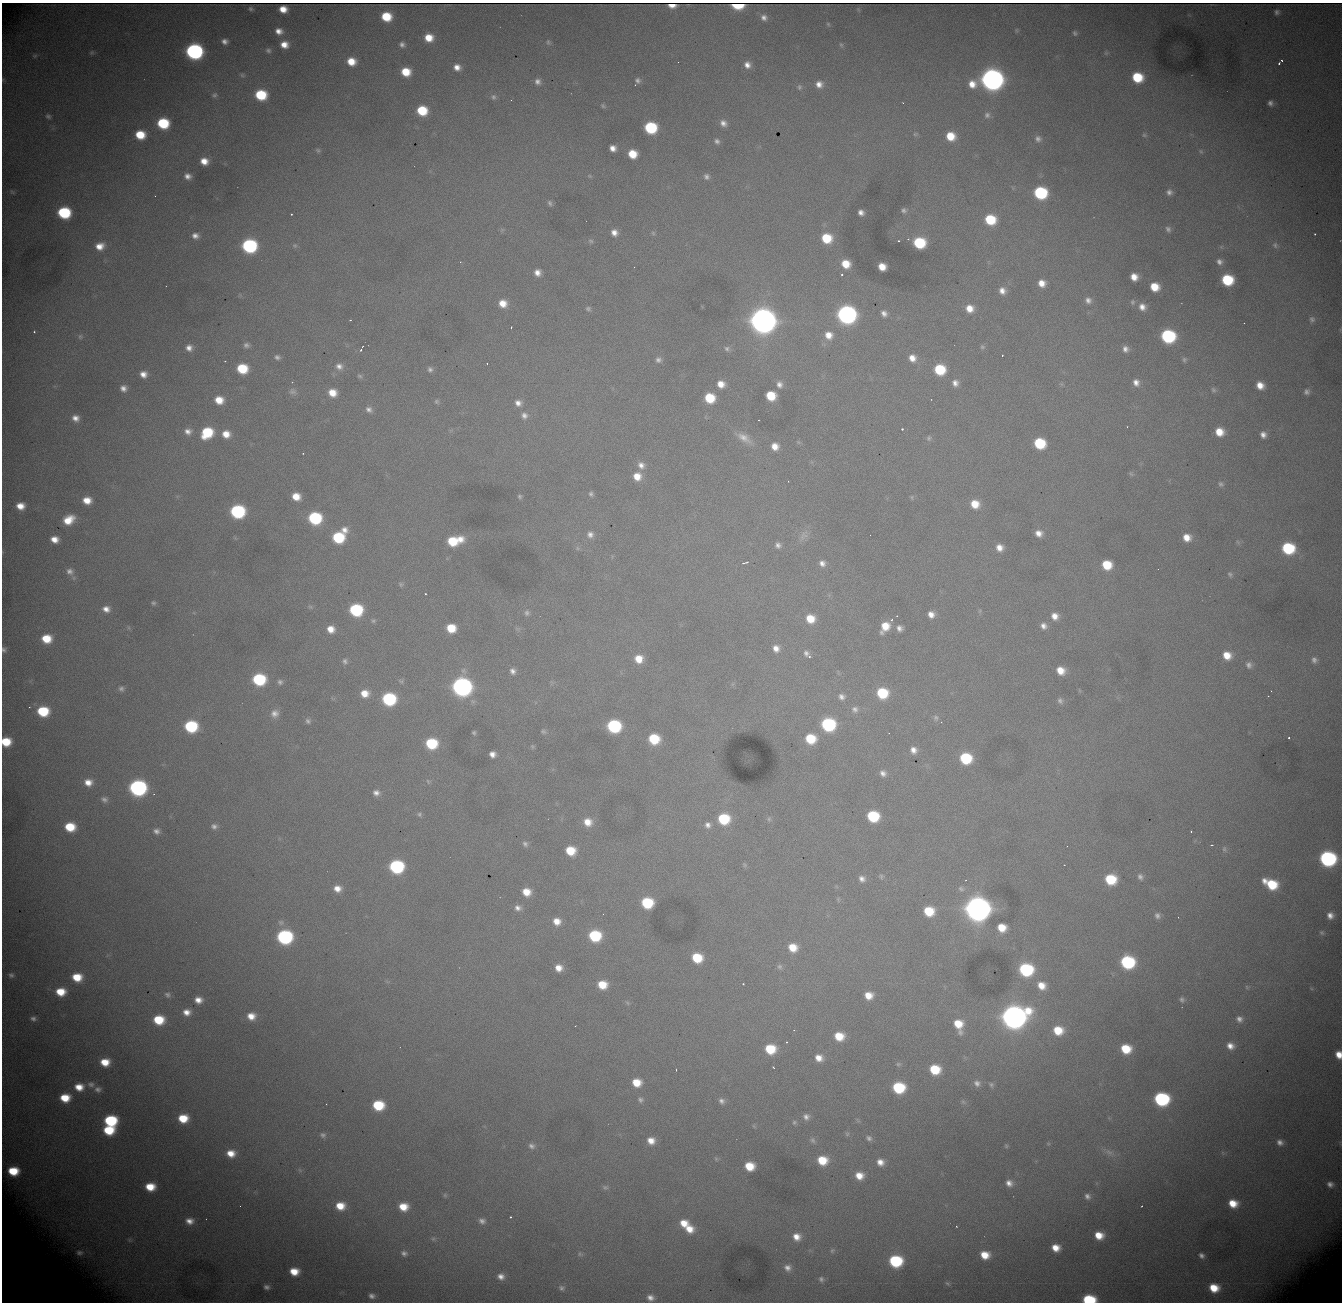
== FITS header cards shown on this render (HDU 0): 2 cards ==
NAXIS1  = 1340
NAXIS2  = 1300

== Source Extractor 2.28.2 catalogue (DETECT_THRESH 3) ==
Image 1340 x 1300 px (HDU 0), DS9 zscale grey, 1 PNG px = 1 image px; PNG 1344 x 1304 px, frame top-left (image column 1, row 1300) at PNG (2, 3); no overlay
Background 3130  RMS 33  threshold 98.6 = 3 sigma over >= 5 px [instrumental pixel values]
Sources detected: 420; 1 with non-positive FLUX_AUTO (blend fragments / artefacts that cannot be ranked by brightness) is not listed; the other 419 listed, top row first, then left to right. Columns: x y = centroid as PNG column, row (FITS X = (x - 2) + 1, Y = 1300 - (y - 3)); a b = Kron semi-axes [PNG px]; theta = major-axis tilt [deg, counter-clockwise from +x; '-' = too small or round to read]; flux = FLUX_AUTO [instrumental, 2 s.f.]
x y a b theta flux
737 5 9 5 -6 6.7e+04
251 9 4 3 - 3.3e+03
283 9 7 6 - 2.5e+04
1277 12 5 5 - 6.1e+03
386 17 8 7 - 7.8e+04
764 18 8 8 - 1.2e+04
828 24 5 5 - 3.0e+03
1016 30 6 4 -90 2.8e+03
279 31 7 6 - 1.7e+04
1075 33 6 5 - 4.7e+03
429 38 8 7 - 4.0e+04
225 41 6 5 - 1.1e+04
548 42 8 6 -66 4.8e+03
284 45 8 7 - 2.6e+04
402 45 5 5 - 7.4e+03
841 45 7 5 -62 4.0e+03
268 50 7 6 - 5.8e+03
194 51 10 9 - 7.4e+05
92 53 6 6 - 3.9e+03
1106 53 5 5 - 3.4e+03
35 56 7 5 2 4.0e+03
1282 60 3 2 - 5.4e+03
351 61 8 7 - 4.1e+04
678 62 2 2 - 2.3e+03
1279 63 4 3 - 3.4e+03
747 65 9 8 - 1.8e+04
457 67 8 7 - 1.9e+04
406 72 8 7 - 5.6e+04
242 75 7 5 -16 4.2e+03
1137 77 9 8 - 1.0e+05
992 79 12 10 5 2.5e+06
637 81 9 7 66 8.3e+03
538 82 8 8 - 1.2e+04
819 84 9 8 - 1.9e+04
799 87 7 7 - 6.5e+03
215 95 7 6 - 5.4e+03
261 95 9 8 - 1.3e+05
493 97 8 7 - 7.0e+03
511 100 3 2 - 1.0e+03
903 103 2 2 - 1.4e+03
1270 103 8 7 - 9.3e+03
603 106 8 5 -38 4.8e+03
422 110 8 8 - 9.1e+04
987 115 8 7 - 8.0e+03
48 116 7 6 - 5.6e+03
163 123 9 8 - 1.4e+05
723 123 9 7 -34 1.4e+04
650 128 9 8 - 1.9e+05
915 134 7 5 2 4.0e+03
140 135 8 7 - 6.6e+04
1144 135 7 5 -16 4.0e+03
950 136 8 8 - 5.2e+04
1038 139 9 8 - 1.1e+04
717 141 7 6 - 7.4e+03
613 148 6 6 - 1.6e+04
318 150 7 6 - 4.6e+03
1201 151 8 6 -49 5.4e+03
632 154 8 7 - 5.2e+04
204 161 8 7 - 2.8e+04
188 176 8 6 -14 1.4e+04
590 176 6 5 - 2.9e+03
706 177 7 6 - 7.7e+03
12 192 8 5 -27 3.8e+03
1169 192 8 8 - 1.1e+04
1040 193 9 8 - 2.4e+05
550 203 8 5 -65 5.5e+03
904 210 7 6 - 6.8e+03
861 212 6 5 - 1.2e+04
64 213 9 8 - 2.0e+05
291 214 2 2 - 1.9e+03
990 220 9 8 - 1.0e+05
1168 229 9 7 -61 7.9e+03
502 230 7 4 45 3.5e+03
614 233 7 6 - 1.6e+04
653 233 6 5 - 3.4e+03
1315 234 3 2 - 2.2e+03
195 236 8 7 - 1.3e+04
826 238 10 9 - 8.3e+04
591 241 7 5 -17 4.5e+03
899 241 3 2 - 2.4e+03
919 243 9 8 - 1.5e+05
295 245 7 7 - 4.6e+03
1275 245 9 7 -57 7.1e+03
100 246 10 8 15 2.8e+04
249 246 9 8 - 4.0e+05
1219 262 7 6 - 9.5e+03
846 264 8 7 - 4.6e+04
882 267 7 6 - 3.2e+04
537 273 8 7 - 1.8e+04
842 275 3 3 - 5.1e+03
1134 277 7 6 - 2.7e+04
1227 280 9 8 - 1.4e+05
1042 283 7 7 - 2.5e+04
1154 287 8 7 - 5.0e+04
1002 291 9 8 - 1.7e+04
1088 300 9 8 - 1.2e+04
1132 302 7 6 - 5.7e+03
503 303 9 8 - 3.3e+04
1142 307 9 8 - 1.9e+04
970 308 9 8 - 3.0e+04
588 309 7 6 - 5.6e+03
884 313 7 6 - 1.1e+04
846 314 10 9 - 1.2e+06
763 319 14 10 -79 4.6e+06
1312 319 8 7 - 6.7e+03
350 320 2 2 - 1.6e+03
1244 323 2 2 - 1.5e+03
511 328 3 2 - 8.0e+03
34 332 3 2 - 3.3e+03
829 335 10 9 - 2.7e+04
80 336 7 7 - 6.2e+03
1168 336 9 8 - 3.3e+05
246 345 7 6 - 7.8e+03
362 346 2 2 - 1.5e+03
982 347 7 6 - 4.7e+03
189 348 8 8 - 1.6e+04
727 349 7 7 - 6.3e+03
1125 349 7 7 - 1.2e+04
361 350 4 3 - 2.9e+03
1002 355 2 2 - 1.4e+03
277 357 7 6 - 6.9e+03
912 358 8 7 - 2.2e+04
658 360 8 8 - 9.6e+03
1184 360 7 6 - 5.1e+03
225 361 3 2 - 1.9e+03
487 364 2 2 - 2.0e+03
339 366 10 9 - 1.6e+04
242 369 8 7 - 9.6e+04
430 369 8 7 - 8.0e+03
940 369 8 8 - 1.2e+05
143 374 8 7 - 1.9e+04
360 376 8 5 -33 5.1e+03
1136 382 8 7 - 1.6e+04
955 383 8 7 - 1.4e+04
721 384 8 7 - 2.5e+04
779 384 9 7 -72 1.3e+04
1260 385 8 7 - 2.8e+04
123 388 7 7 - 1.4e+04
1213 390 8 6 -59 5.7e+03
293 391 11 9 -2 9.5e+03
1307 392 7 7 - 8.2e+03
332 393 9 8 - 3.6e+04
771 396 8 7 - 6.9e+04
710 398 8 8 - 8.3e+04
219 400 8 7 - 3.8e+04
437 401 7 6 - 5.2e+03
518 403 9 8 - 1.5e+04
369 409 9 7 -33 1.1e+04
524 415 9 9 - 1.3e+04
75 418 9 8 - 1.7e+04
902 429 3 3 - 7.6e+03
188 431 8 7 - 1.4e+04
1219 432 8 7 - 4.1e+04
207 433 10 8 40 1.2e+05
226 434 9 8 - 2.9e+04
1263 435 7 6 - 1.3e+04
744 438 25 10 -31 3.3e+04
929 438 8 7 - 5.7e+03
798 442 6 4 -45 3.5e+03
1039 443 9 8 - 1.3e+05
775 446 8 8 - 2.5e+04
303 453 2 2 - 1.6e+03
641 465 10 9 - 1.6e+04
1131 474 8 5 -62 3.9e+03
637 476 9 9 - 3.2e+04
788 481 3 2 - 2.9e+03
1221 484 8 6 -44 6.2e+03
591 494 7 6 - 6.3e+03
296 496 8 7 - 3.6e+04
520 496 6 5 - 4.2e+03
912 497 6 4 -83 3.3e+03
87 500 8 6 -10 3.2e+04
975 504 9 8 - 4.3e+04
20 506 8 7 - 3.0e+04
237 511 9 8 - 3.4e+05
315 518 9 8 - 2.3e+05
69 520 11 8 31 4.7e+04
344 530 10 8 -37 1.8e+04
1039 533 8 7 - 1.8e+04
590 535 9 9 - 1.4e+04
804 535 19 10 51 2.1e+04
338 537 9 8 - 1.5e+05
1187 537 8 8 - 2.8e+04
54 539 7 6 - 2.4e+04
460 539 11 9 0 2.9e+04
452 541 9 8 - 8.3e+04
1238 542 7 4 -45 4.0e+03
778 545 8 8 - 1.1e+04
999 547 8 7 - 2.0e+04
1288 548 9 8 - 1.9e+05
745 563 10 3 18 5.3e+03
822 563 8 7 - 1.3e+04
1107 565 8 7 - 7.0e+04
70 571 11 9 -29 1.5e+04
1230 574 8 6 -62 5.6e+03
401 584 7 7 - 5.4e+03
425 594 2 2 - 1.9e+03
153 603 6 5 - 4.8e+03
310 607 7 5 -21 4.2e+03
106 609 8 7 - 1.7e+04
356 610 9 8 - 2.4e+05
980 611 7 4 89 3.5e+03
527 613 8 7 - 7.8e+03
931 614 8 7 - 1.9e+04
897 616 3 2 - 2.0e+03
1055 616 8 8 - 2.1e+04
810 619 9 9 - 4.6e+04
891 620 5 4 - 3.5e+03
373 621 7 6 - 4.6e+03
1043 626 8 7 - 1.3e+04
885 627 11 7 59 4.5e+04
451 628 8 7 - 6.2e+04
899 628 7 7 - 1.2e+04
331 629 8 8 - 2.6e+04
46 639 10 8 -4 6.3e+04
776 648 9 7 -67 1.8e+04
4 650 7 6 - 6.5e+03
806 653 9 7 -60 9.4e+03
1227 655 9 8 - 3.8e+04
809 657 4 3 - 3.6e+03
639 659 9 9 - 3.9e+04
1314 660 9 8 - 9.6e+03
345 661 8 6 -61 7.1e+03
1249 665 9 8 - 1.0e+04
1061 670 8 7 - 3.5e+04
513 671 8 7 - 1.2e+04
259 679 9 8 - 2.1e+05
401 681 8 6 -33 5.0e+03
280 682 8 7 - 7.8e+03
462 687 10 9 - 1.3e+06
121 689 8 7 - 7.7e+03
365 693 9 8 - 3.3e+04
882 693 9 8 - 1.2e+05
1268 696 2 2 - 4.0e+03
842 697 9 8 - 1.2e+04
389 699 9 8 - 2.7e+05
1060 701 9 6 -57 7.6e+03
855 709 9 9 - 1.2e+04
43 711 10 8 -6 1.2e+05
275 714 11 10 - 1.9e+04
936 718 8 7 - 6.9e+03
308 721 8 7 - 6.8e+03
828 724 9 9 - 3.0e+05
191 726 9 8 - 2.0e+05
614 726 9 8 - 2.8e+05
543 731 8 6 -12 5.3e+03
474 733 5 4 - 4.0e+03
889 733 2 2 - 3.4e+03
1289 738 3 2 - 2.9e+03
654 739 9 8 - 1.0e+05
810 739 9 8 - 8.7e+04
6 742 8 7 - 7.0e+04
431 743 9 8 - 1.4e+05
532 746 6 6 - 3.7e+03
913 750 8 7 - 1.6e+04
492 754 6 6 - 1.5e+04
965 758 9 8 - 1.4e+05
883 773 8 7 - 1.2e+04
428 781 7 5 -69 3.8e+03
88 782 9 8 - 2.5e+04
138 788 10 9 - 7.4e+05
376 793 8 7 - 1.3e+04
104 799 8 6 -19 8.5e+03
419 814 6 6 - 4.9e+03
873 816 9 8 - 1.5e+05
724 819 9 9 - 1.3e+05
769 819 7 6 - 4.7e+03
588 822 10 9 - 3.2e+04
708 825 10 9 - 1.4e+04
214 826 8 6 -9 9.1e+03
70 827 9 7 -8 7.5e+04
156 831 8 6 -22 1.0e+04
1191 831 3 3 - 2.5e+03
525 844 8 6 -51 7.1e+03
1211 845 3 2 - 2.3e+03
1224 849 10 6 -72 6.7e+03
570 851 9 8 - 6.5e+04
1327 859 10 9 - 5.6e+05
744 865 7 5 -57 3.6e+03
396 867 9 8 - 3.3e+05
881 876 7 7 - 5.3e+03
1140 877 8 7 - 9.0e+03
862 879 9 8 - 1.3e+04
1110 879 9 8 - 1.1e+05
1271 884 12 8 -26 1.1e+05
337 888 8 7 - 2.2e+04
961 889 10 7 -23 8.8e+03
526 892 8 7 - 3.7e+04
838 899 7 4 -80 3.4e+03
647 903 9 8 - 1.4e+05
518 908 9 7 -19 1.2e+04
977 908 12 11 - 3.9e+06
929 911 9 8 - 7.7e+04
603 914 2 2 - 1.3e+03
1330 915 6 6 - 1.4e+04
1157 916 7 6 - 8.9e+03
1178 917 3 2 - 3.2e+03
557 921 8 8 - 2.6e+04
281 922 10 8 -16 8.3e+03
1002 928 8 7 - 4.5e+04
1322 933 6 5 - 4.4e+03
595 936 9 8 - 1.6e+05
284 937 10 8 -6 4.6e+05
793 947 9 8 - 4.4e+04
697 958 9 7 -24 8.5e+04
1127 962 10 9 - 2.8e+05
779 967 7 7 - 6.4e+03
559 968 7 7 - 2.4e+04
1026 970 10 9 - 2.8e+05
11 975 9 7 -18 8.0e+03
77 977 9 7 -7 5.6e+04
743 984 3 3 - 2.7e+03
602 985 9 8 - 5.4e+04
1041 986 10 9 - 3.3e+04
1247 987 6 5 - 3.4e+03
61 992 9 7 -2 5.3e+04
167 995 8 7 - 7.2e+03
868 995 8 7 - 3.2e+04
198 1000 7 6 - 2.1e+04
1182 1000 8 7 - 6.6e+03
627 1003 7 5 -59 3.6e+03
187 1012 8 7 - 2.1e+04
251 1016 10 8 -3 3.0e+04
1014 1017 12 11 - 3.1e+06
33 1019 8 7 - 8.3e+03
1239 1019 9 8 - 1.2e+04
159 1020 9 8 - 8.2e+04
958 1024 12 8 -72 5.6e+04
794 1030 3 3 - 1.3e+03
1058 1030 10 9 - 6.0e+04
839 1036 9 8 - 5.4e+04
787 1042 3 3 - 4.3e+03
1230 1046 9 8 - 2.0e+04
770 1049 9 8 - 9.0e+04
1126 1049 9 8 - 7.4e+04
1339 1055 7 5 -76 2.7e+04
819 1058 9 8 - 2.4e+04
105 1062 9 7 -3 4.5e+04
898 1064 7 6 - 4.5e+03
773 1067 3 2 - 1.9e+03
935 1069 9 8 - 8.9e+04
676 1070 2 2 - 1.4e+03
637 1082 9 7 -14 4.6e+04
977 1083 9 8 - 1.2e+04
91 1084 10 8 -9 1.2e+04
991 1085 7 6 - 5.0e+03
79 1087 11 9 -7 3.7e+04
898 1088 9 8 - 1.6e+05
98 1089 9 8 - 1.0e+04
65 1098 10 8 0 6.1e+04
1161 1099 10 8 -13 3.6e+05
640 1100 9 7 -39 7.7e+03
721 1101 8 8 - 1.0e+04
963 1102 9 6 -40 5.1e+03
378 1105 9 7 -7 1.1e+05
806 1117 8 8 - 1.2e+04
183 1118 9 8 - 6.4e+04
858 1120 8 3 -45 3.1e+03
110 1121 10 8 -2 1.8e+05
794 1122 7 7 - 5.1e+03
754 1126 7 3 -53 2.7e+03
109 1130 9 7 -6 9.4e+04
847 1134 6 6 - 4.1e+03
323 1135 8 7 - 7.5e+03
869 1138 8 6 -31 7.2e+03
813 1140 8 7 - 6.8e+03
651 1141 8 8 - 2.6e+04
1280 1142 8 7 - 1.2e+04
1048 1144 6 4 -1 2.7e+03
531 1146 9 7 -18 9.4e+03
1006 1146 6 5 - 3.7e+03
1109 1152 14 8 -22 1.5e+04
231 1153 10 8 -7 3.4e+04
1223 1153 6 5 - 4.5e+03
716 1159 6 5 - 3.5e+03
822 1160 9 8 - 6.4e+04
880 1162 8 7 - 2.0e+04
749 1166 8 7 - 5.7e+04
300 1170 7 5 -45 4.3e+03
13 1171 8 7 - 6.9e+04
859 1176 8 7 - 3.1e+04
1009 1183 9 8 - 1.6e+04
1330 1184 6 5 - 9.1e+03
150 1187 9 7 -4 5.4e+04
605 1187 9 6 -16 5.9e+03
445 1195 6 6 - 3.6e+03
1087 1196 8 7 - 1.0e+04
1233 1203 10 8 -17 4.6e+04
340 1206 9 7 -7 4.3e+04
1142 1206 3 2 - 1.5e+03
403 1207 8 7 - 4.4e+04
510 1217 3 2 - 3.6e+03
189 1221 11 9 -5 2.2e+04
482 1221 9 7 -20 1.1e+04
684 1223 9 8 - 3.4e+04
956 1226 2 2 - 1.6e+03
689 1229 10 8 -18 3.5e+04
1099 1235 8 7 - 4.0e+04
797 1237 10 9 - 2.6e+04
433 1239 7 5 -20 4.7e+03
1056 1248 7 6 - 3.2e+04
832 1251 8 6 56 5.4e+03
79 1253 11 9 -5 1.2e+04
404 1253 8 6 -18 8.7e+03
580 1254 8 6 -17 5.0e+03
985 1255 9 8 - 4.5e+04
1201 1255 6 5 - 8.1e+03
895 1261 9 8 - 2.1e+05
788 1268 11 10 - 1.8e+04
294 1271 8 7 - 4.3e+04
501 1276 8 7 - 1.5e+04
821 1279 10 8 -49 1.0e+04
947 1283 8 5 -38 4.4e+03
266 1287 5 4 - 6.8e+03
562 1288 9 7 -21 7.8e+03
1214 1288 8 7 - 5.4e+04
372 1296 9 7 -16 1.2e+04
650 1298 10 8 -7 1.6e+04
1089 1299 10 6 -1 1.6e+05
At the frame edge (FLAGS 8, measured only in part): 5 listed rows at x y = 737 5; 4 650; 6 742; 1339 1055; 1089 1299
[1 non-positive-flux detection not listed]